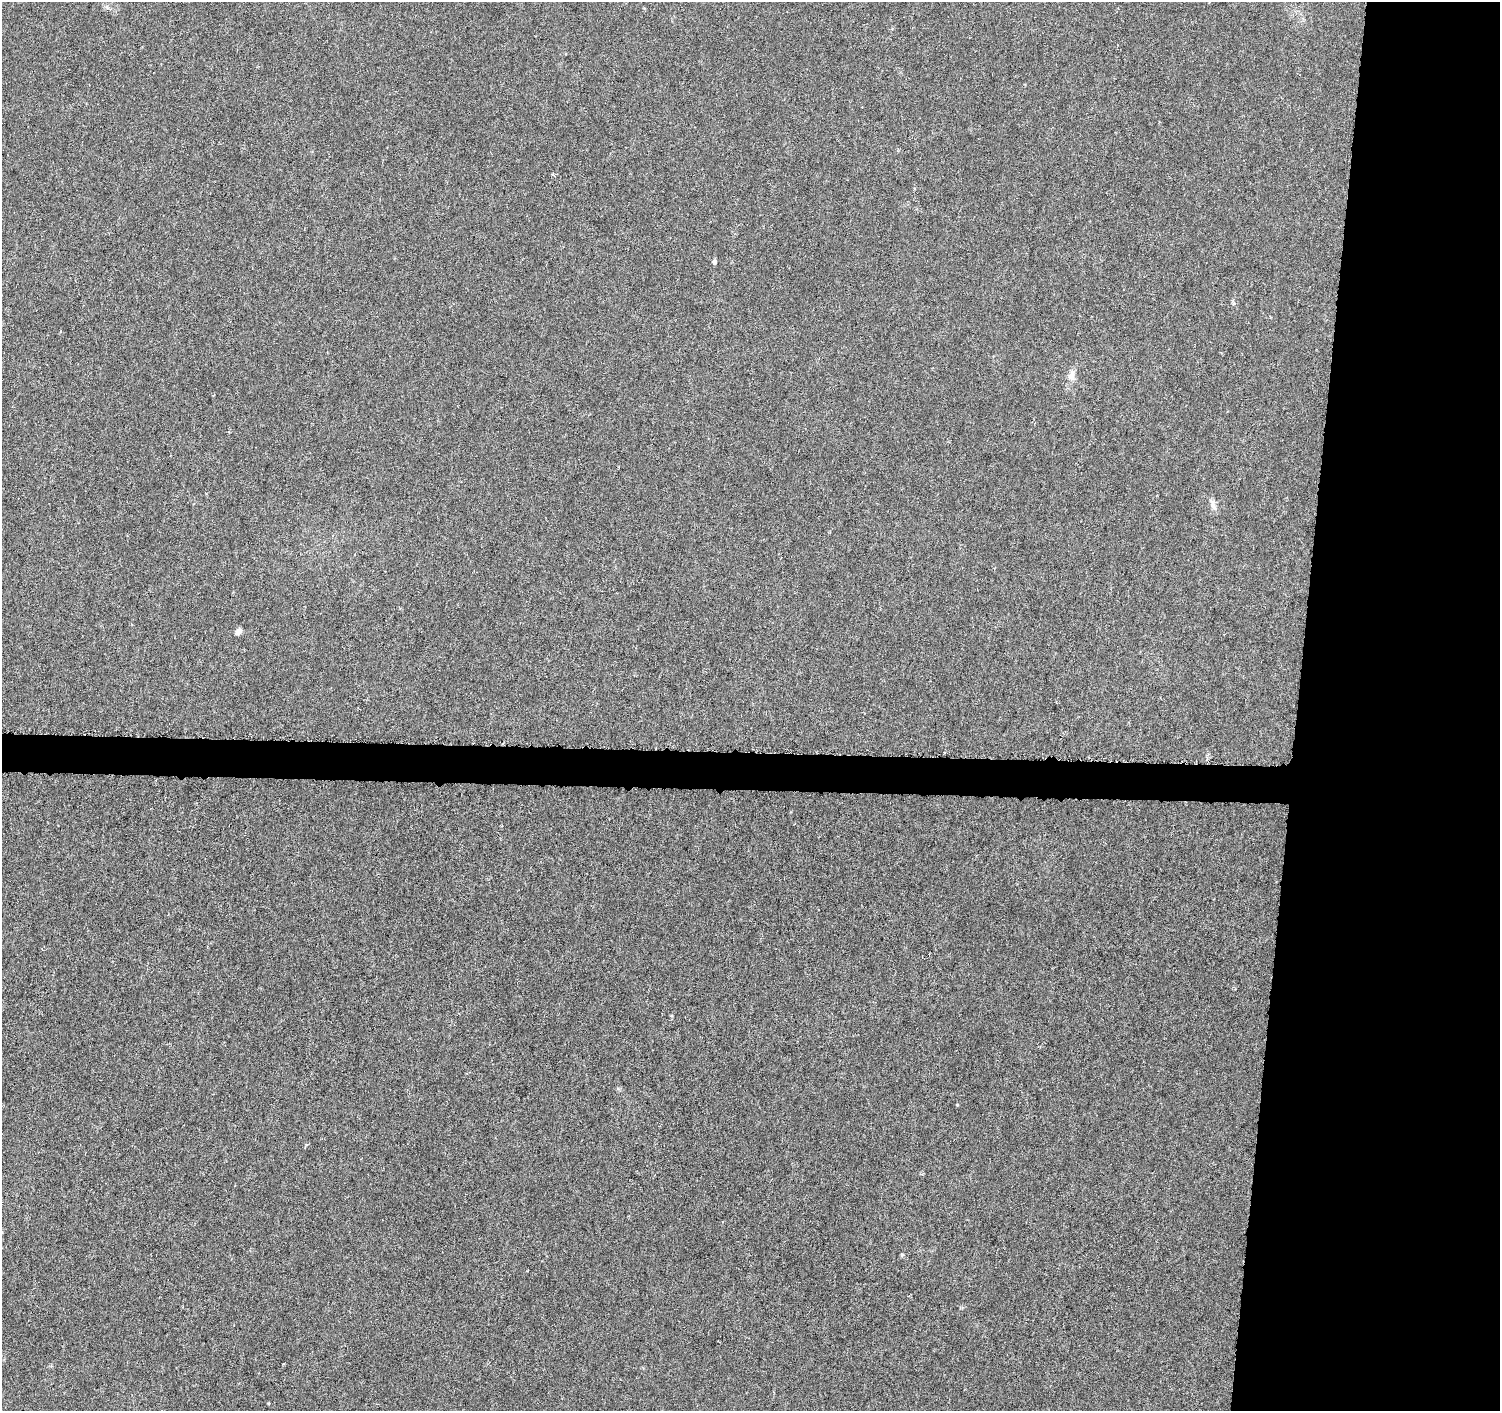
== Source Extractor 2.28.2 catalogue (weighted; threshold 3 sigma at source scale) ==
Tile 6 of 3 x 3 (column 3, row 2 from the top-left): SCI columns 3007-4504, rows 1693-3101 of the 4509 x 4744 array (HDU 1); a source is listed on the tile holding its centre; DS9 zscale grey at full resolution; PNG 1502 x 1413 px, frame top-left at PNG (2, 2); no overlay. Shown black and unused: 16% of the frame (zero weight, under 4 of 8 exposures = <1% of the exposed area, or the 3 px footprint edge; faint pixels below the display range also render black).
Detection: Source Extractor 2.28.2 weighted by HDU 2 'WHT'; one run over the whole footprint, this tile lists its part. Background -0.00797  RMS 0.0022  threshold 0.00902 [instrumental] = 3 sigma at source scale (4.09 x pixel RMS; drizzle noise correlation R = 1.36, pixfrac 0.8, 0.0396/0.0396 arcsec/px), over >= 5 px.
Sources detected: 6; all 6 listed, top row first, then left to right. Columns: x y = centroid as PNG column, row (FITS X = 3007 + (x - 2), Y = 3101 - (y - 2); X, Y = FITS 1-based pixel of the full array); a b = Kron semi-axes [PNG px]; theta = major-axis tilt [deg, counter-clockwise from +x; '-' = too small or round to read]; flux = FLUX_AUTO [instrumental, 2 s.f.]
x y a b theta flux
714 262 5 4 - 0.69
1233 303 6 4 -70 0.3
1071 376 12 9 72 1.4
1213 505 17 6 -67 1.1
238 631 7 6 - 1
902 1255 5 4 - 0.25